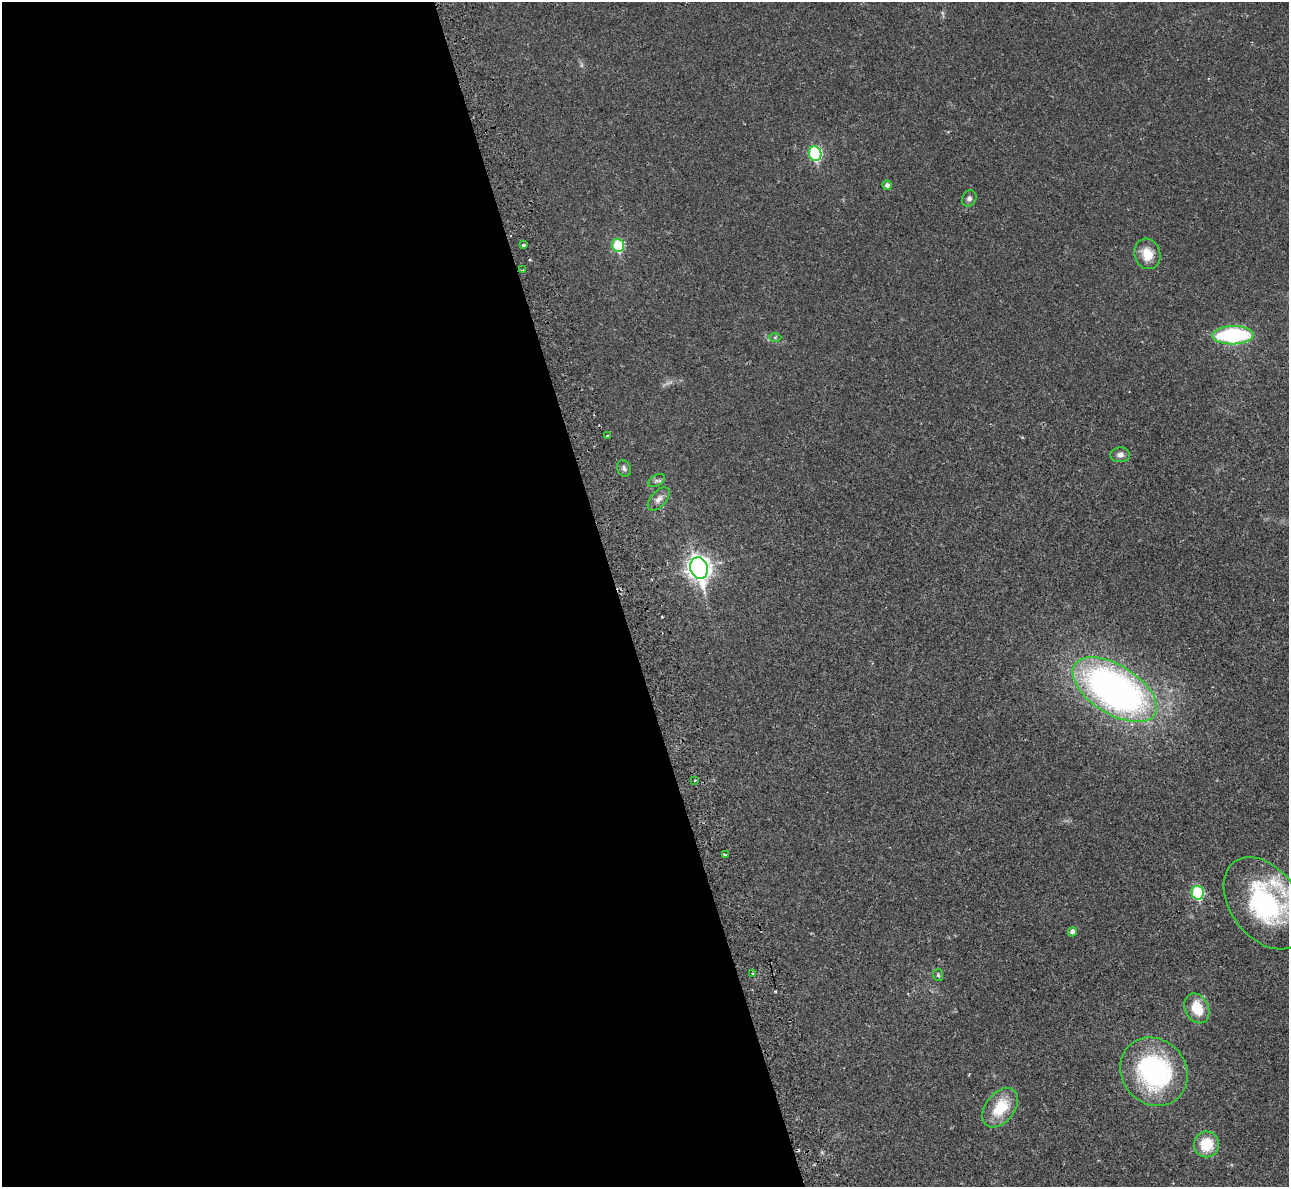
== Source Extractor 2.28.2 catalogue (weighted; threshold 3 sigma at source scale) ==
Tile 9 of 4 x 4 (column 1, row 3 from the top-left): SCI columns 13-1299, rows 1489-2673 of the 5213 x 5195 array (HDU 1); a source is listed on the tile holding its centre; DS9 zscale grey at full resolution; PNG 1291 x 1189 px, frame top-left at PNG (2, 2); each listed source drawn as its Kron ellipse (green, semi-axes under 4 px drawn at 4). Shown black and unused: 48% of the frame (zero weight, under 2 of 3 exposures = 3% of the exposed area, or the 3 px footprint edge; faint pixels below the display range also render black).
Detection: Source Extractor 2.28.2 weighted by HDU 2 'WHT'; one run over the whole footprint, this tile lists its part. Background 0.0288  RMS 0.0041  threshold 0.0184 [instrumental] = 3 sigma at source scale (4.5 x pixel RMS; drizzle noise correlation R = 1.50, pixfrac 1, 0.05/0.05 arcsec/px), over >= 5 px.
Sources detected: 32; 2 too faint to see at this stretch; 2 cosmic-ray / hot-pixel residue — neither listed nor drawn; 1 inside a brighter listed object's ellipse — not listed separately; the other 27 listed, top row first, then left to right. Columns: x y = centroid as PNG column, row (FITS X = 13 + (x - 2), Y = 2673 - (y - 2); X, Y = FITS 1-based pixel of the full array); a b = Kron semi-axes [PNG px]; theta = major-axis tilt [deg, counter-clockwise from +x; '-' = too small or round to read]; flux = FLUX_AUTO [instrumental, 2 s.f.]
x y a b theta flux
815 154 7 6 - 36
887 185 5 4 - 1.4
969 199 8 7 - 1.5
523 245 3 3 - 1.8
618 245 7 6 - 23
1147 254 15 13 -71 7.1
522 270 3 3 - 0.38
1233 335 20 9 2 45
775 337 6 4 0 0.57
608 436 3 3 - 0.86
1120 455 10 7 3 1.8
624 468 8 6 -67 1.2
656 480 9 5 30 1
659 499 14 7 48 2.4
699 568 11 8 -74 280
1115 690 47 24 -32 190
695 780 3 2 - 0.46
725 855 3 2 - 0.47
1198 893 7 6 - 31
1265 903 51 34 -54 61
1072 932 4 4 - 1.4
752 973 3 2 - 0.28
938 975 6 5 - 0.67
1197 1008 16 11 -64 9.6
1154 1072 36 32 -49 61
1000 1108 22 14 52 13
1206 1144 13 12 - 12
Isophote crosses this tile's border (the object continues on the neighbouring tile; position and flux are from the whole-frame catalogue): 1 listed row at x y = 1265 903